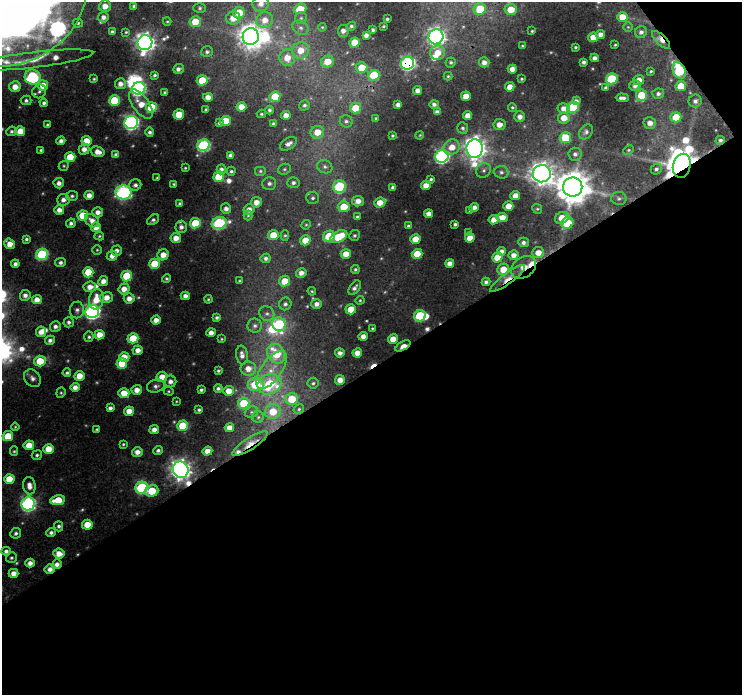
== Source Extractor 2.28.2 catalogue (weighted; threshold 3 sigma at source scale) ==
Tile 4 of 2 x 2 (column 2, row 2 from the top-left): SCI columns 741-1480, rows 43-735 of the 1482 x 1465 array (HDU 1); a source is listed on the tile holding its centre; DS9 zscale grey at full resolution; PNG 744 x 697 px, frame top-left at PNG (2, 2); each listed source drawn as its Kron ellipse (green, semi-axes under 4 px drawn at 4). Shown black and unused: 49% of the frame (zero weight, under 3 of 4 exposures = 1% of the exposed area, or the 3 px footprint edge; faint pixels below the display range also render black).
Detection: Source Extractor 2.28.2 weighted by HDU 2 'WHT'; one run over the whole footprint, this tile lists its part. Background 0.063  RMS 0.0099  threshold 0.0445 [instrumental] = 3 sigma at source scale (4.5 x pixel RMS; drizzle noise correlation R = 1.50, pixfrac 1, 0.0396/0.0396 arcsec/px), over >= 5 px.
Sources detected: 377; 6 too faint to see at this stretch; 3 inside a brighter object's white glare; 4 cosmic-ray / hot-pixel residue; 1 long thin detection or spike segment (spike, bleed or trail) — neither listed nor drawn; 10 inside a brighter listed object's ellipse — not listed separately; the other 353 listed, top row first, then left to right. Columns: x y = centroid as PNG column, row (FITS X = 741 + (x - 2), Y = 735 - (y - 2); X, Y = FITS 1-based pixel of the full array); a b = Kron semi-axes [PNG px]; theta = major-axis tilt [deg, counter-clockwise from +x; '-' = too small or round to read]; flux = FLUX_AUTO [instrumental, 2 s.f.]
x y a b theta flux
261 4 8 7 - 7.5
16 5 74 57 29 5800
105 6 6 6 - 8.8
134 6 4 3 - 2.3
200 8 6 5 - 2
300 9 6 5 - 21
480 9 6 6 - 33
511 9 6 5 - 15
239 13 6 5 - 23
103 17 5 5 - 4.5
622 17 5 5 - 12
233 18 7 6 - 12
301 18 6 6 - 2.3
387 19 3 3 - 1.4
265 20 8 8 - 11
167 21 4 4 - 1.1
195 22 6 5 - 20
78 23 5 4 - 1.6
351 26 5 4 - 2
383 26 3 3 - 1.2
322 27 4 3 - 1
628 27 4 4 - 1.1
301 28 8 6 -31 3.8
373 30 3 3 - 2.1
343 31 6 5 - 5.1
532 31 3 3 - 0.99
112 32 4 3 - 2.2
126 32 3 3 - 1.1
641 32 6 5 - 3.7
600 34 4 4 - 5.6
366 35 4 4 - 4.1
251 37 8 8 - 1000
436 37 7 7 - 460
593 37 5 4 - 12
661 40 11 5 -44 9.6
355 42 5 5 - 22
145 43 7 7 - 660
615 45 3 2 - 0.94
522 46 3 2 - 0.81
575 47 3 3 - 1.2
301 50 8 8 - 15
207 52 6 5 - 2.3
438 53 7 7 - 13
287 58 8 8 - 13
595 58 4 4 - 4.5
33 60 60 8 7 17
327 62 6 6 - 18
451 62 5 5 - 1.9
484 62 5 5 - 5.6
584 62 4 3 - 2.8
407 63 7 6 - 220
362 68 6 5 - 21
178 69 5 4 - 3.8
512 69 4 4 - 8.3
679 70 9 6 -60 96
651 71 4 3 - 1.3
155 75 4 3 - 2
374 75 6 5 - 39
448 76 4 4 - 1.2
33 77 8 7 - 99
94 79 4 4 - 1.2
522 79 3 2 - 1.1
612 79 6 5 - 62
202 80 5 5 - 28
639 80 5 5 - 7.6
120 84 5 5 - 6.2
43 85 5 5 - 16
635 85 6 5 - 4.2
681 86 5 5 - 21
15 87 5 5 - 10
510 87 5 4 - 9.1
605 87 4 3 - 1.2
138 88 7 6 - 230
39 91 7 6 - 3
417 91 4 4 - 5.4
164 92 3 3 - 1.1
658 94 6 5 - 3.2
641 95 6 5 - 26
466 96 5 4 - 10
208 97 5 4 - 7.6
275 97 5 5 - 27
622 98 6 4 -3 3.9
26 100 5 4 - 2.4
114 101 5 5 - 45
576 101 4 4 - 3.4
695 101 6 6 - 3.4
44 103 4 4 - 2.7
141 104 17 8 -55 17
434 104 4 4 - 3.1
304 105 5 5 - 2.4
398 105 4 4 - 4.1
151 107 5 5 - 46
241 107 5 4 - 15
512 107 4 4 - 1.4
573 107 6 5 - 57
356 108 6 5 - 23
564 109 6 5 - 7.8
206 110 4 3 - 2
269 110 4 4 - 2.2
437 112 4 4 - 4.1
179 114 5 5 - 23
261 114 4 3 - 1.4
286 115 5 4 - 7
467 115 4 4 - 7.8
520 117 5 5 - 5.6
676 117 5 5 - 25
376 118 3 3 - 1.5
564 118 6 5 - 12
225 121 5 5 - 25
346 121 6 6 - 2.6
131 122 7 6 - 270
219 123 4 3 - 2.4
650 123 6 6 - 7.3
273 124 3 3 - 2.2
48 125 4 3 - 2.1
499 125 6 5 - 8.3
463 128 6 5 - 2.3
12 131 5 4 - 2.3
20 131 5 5 - 14
150 132 5 4 - 2.8
317 132 6 6 - 14
586 132 8 6 50 3.3
392 135 3 3 - 1.4
420 135 4 3 - 0.94
565 138 6 5 - 36
720 140 5 4 - 2.1
61 141 4 4 - 4.2
86 141 5 5 - 19
288 144 9 5 32 5
204 145 6 6 - 130
452 147 8 7 - 12
84 149 5 5 - 6.9
475 149 9 8 - 870
41 150 3 3 - 1.6
629 150 6 4 27 1.4
98 152 7 5 -16 9.3
575 154 6 6 - 3.5
116 155 4 4 - 3.4
230 155 4 4 - 4.1
442 156 7 6 - 230
70 157 5 5 - 27
64 166 5 4 - 1.4
682 166 12 8 75 2600
325 167 8 6 -27 3.4
185 168 3 3 - 1.1
221 169 5 4 - 3.8
284 169 6 5 - 1.9
656 169 5 5 - 2.7
484 170 8 7 - 3.7
231 171 4 4 - 1.9
260 171 6 5 - 1.8
501 172 7 6 - 3.1
542 174 9 8 - 910
219 177 5 5 - 36
157 178 3 3 - 0.98
431 179 3 3 - 1.6
59 183 5 5 - 5.5
269 183 7 6 - 3.3
293 183 6 5 - 3
174 184 4 3 - 1.3
135 185 6 5 - 3.8
339 186 6 6 - 84
426 186 5 4 - 12
392 187 4 3 - 2.1
573 187 10 9 - 2500
123 192 8 7 - 190
89 195 5 4 - 7.5
72 196 6 5 - 2
515 196 5 4 - 9.5
313 198 6 6 - 2.7
619 198 8 6 -10 2.7
63 200 6 6 - 5
358 201 6 5 - 7.3
256 202 5 5 - 8
180 203 4 3 - 1.4
380 203 6 5 - 11
508 206 5 5 - 12
344 207 6 5 - 23
474 207 5 4 - 4.6
226 209 5 5 - 4.6
537 209 5 4 - 1.4
59 210 5 4 - 7.2
249 210 6 5 - 6.6
470 211 3 3 - 1.3
98 212 5 5 - 6.7
428 214 4 4 - 6.2
83 215 5 5 - 30
248 216 5 4 - 1.2
357 217 4 3 - 1.6
502 217 5 4 - 10
562 218 7 5 24 15
153 220 7 4 38 2.8
494 220 5 4 - 9.6
92 221 8 5 -38 8.1
71 223 5 4 - 3.1
195 223 5 5 - 32
219 223 7 6 - 110
567 223 6 5 - 35
455 224 3 3 - 2.1
306 225 5 4 - 1.2
408 226 3 3 - 1.5
96 227 5 4 - 8.7
181 227 6 5 - 4.6
468 233 3 3 - 1.6
273 235 5 5 - 20
285 235 5 4 - 1.4
354 235 6 5 - 2
99 236 5 4 - 1.5
329 236 6 5 - 39
339 237 9 5 28 33
176 238 5 5 - 9.9
470 238 5 5 - 13
26 239 3 3 - 1.9
415 239 5 4 - 15
305 240 5 5 - 15
523 242 5 4 - 3.6
9 244 5 5 - 12
97 250 5 5 - 1.3
117 251 5 5 - 4.5
502 251 4 4 - 3.8
538 253 6 5 - 9.7
42 254 6 5 - 98
346 254 5 4 - 11
417 254 5 5 - 22
163 255 6 5 - 11
513 255 5 5 - 6.4
112 256 5 5 - 7
497 257 5 5 - 17
266 258 5 4 - 3
60 262 5 4 - 3.1
450 263 4 4 - 6.9
15 264 4 4 - 3.8
155 264 5 5 - 31
524 267 13 10 35 38
355 269 4 4 - 1.7
503 269 6 5 - 16
88 272 5 5 - 27
301 273 5 4 - 6.6
127 276 5 5 - 40
166 278 4 4 - 1.9
508 278 21 5 36 9.8
103 281 5 5 - 7.4
239 281 4 3 - 1.2
285 281 6 5 - 16
486 282 4 4 - 2.8
90 287 6 5 - 8.7
355 288 8 5 56 3.6
124 289 6 5 - 9.5
312 291 4 3 - 1.1
25 295 5 5 - 5.1
185 296 4 4 - 5.6
106 298 6 5 - 9.3
129 298 5 5 - 7.3
96 299 10 7 78 18
208 299 4 3 - 1.2
37 300 5 4 - 10
360 300 4 4 - 1.2
285 304 6 6 - 3
317 304 5 5 - 5.3
351 309 5 5 - 21
77 310 8 7 - 3.7
92 312 7 6 - 280
267 314 8 7 - 3.7
420 316 6 5 - 59
217 317 4 3 - 2.4
156 320 4 4 - 7.6
69 322 5 5 - 3
279 324 7 6 - 95
55 326 5 5 - 4.2
255 326 7 7 - 3.6
372 328 4 3 - 1.2
41 332 5 5 - 8.3
211 333 4 4 - 6
99 335 5 4 - 13
363 336 4 4 - 7.2
89 337 5 4 - 2
133 338 5 5 - 36
222 339 3 3 - 1.1
393 339 5 4 - 12
50 340 5 4 - 3.6
403 346 8 4 31 22
138 350 5 4 - 7.9
340 353 5 4 - 4.7
357 353 5 4 - 9.6
276 354 10 8 -55 37
242 355 9 6 -82 5.3
124 357 5 5 - 12
40 361 6 5 - 26
122 363 5 5 - 29
248 369 7 7 - 9.7
271 370 22 10 54 17
218 371 3 3 - 1.6
67 373 4 3 - 1.9
79 376 5 5 - 13
162 377 5 5 - 12
32 378 9 7 -50 4.5
340 380 5 4 - 8.7
170 381 6 6 - 4.8
313 383 5 5 - 2.1
256 384 8 7 - 43
269 384 12 10 19 61
156 386 9 6 15 3.5
75 387 4 4 - 6.8
218 388 4 4 - 2.9
137 390 5 5 - 8.3
201 390 4 3 - 2
169 391 5 4 - 1.3
229 391 5 5 - 12
61 393 5 4 - 1.3
124 393 5 5 - 17
292 399 6 6 - 28
176 401 4 3 - 0.93
244 403 6 5 - 42
110 408 4 4 - 3.7
299 409 5 4 - 1.7
199 410 3 3 - 1.8
129 411 5 4 - 12
251 412 7 5 21 2.4
273 412 8 7 - 23
258 417 6 5 - 2.1
183 426 5 5 - 33
15 427 4 4 - 1.2
229 428 4 4 - 9.4
97 429 3 3 - 1.2
154 429 5 4 - 6.7
8 436 5 5 - 27
123 444 4 4 - 1.4
250 444 20 5 33 19
29 445 5 5 - 16
48 449 5 5 - 16
158 450 5 4 - 2.9
14 451 5 4 - 1.4
207 451 5 4 - 9
137 452 5 5 - 7.3
37 455 5 4 - 2
181 470 8 7 - 720
9 479 5 5 - 19
29 486 9 6 -80 8
142 488 6 6 - 110
152 491 6 5 - 29
58 500 7 5 9 25
28 504 7 6 - 260
87 525 5 5 - 21
59 526 5 4 - 2.8
51 532 5 4 - 3.2
16 533 5 5 - 2.8
6 551 4 4 - 3.5
59 554 5 5 - 11
11 558 6 5 - 1.9
30 563 4 4 - 6.6
57 564 5 4 - 5.5
50 569 5 4 - 6.4
13 573 5 4 - 8.7
Overlapping masked pixels (flux is a lower limit): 13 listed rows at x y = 436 37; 661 40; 407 63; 679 70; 720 140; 682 166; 524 267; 508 278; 403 346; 250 444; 181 470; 57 564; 50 569
Isophote crosses this tile's border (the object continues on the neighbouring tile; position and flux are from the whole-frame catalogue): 4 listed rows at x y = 261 4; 16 5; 480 9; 33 60
Unlisted compact peaks at least as high as the median listed source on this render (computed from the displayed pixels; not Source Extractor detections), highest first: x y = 21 349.